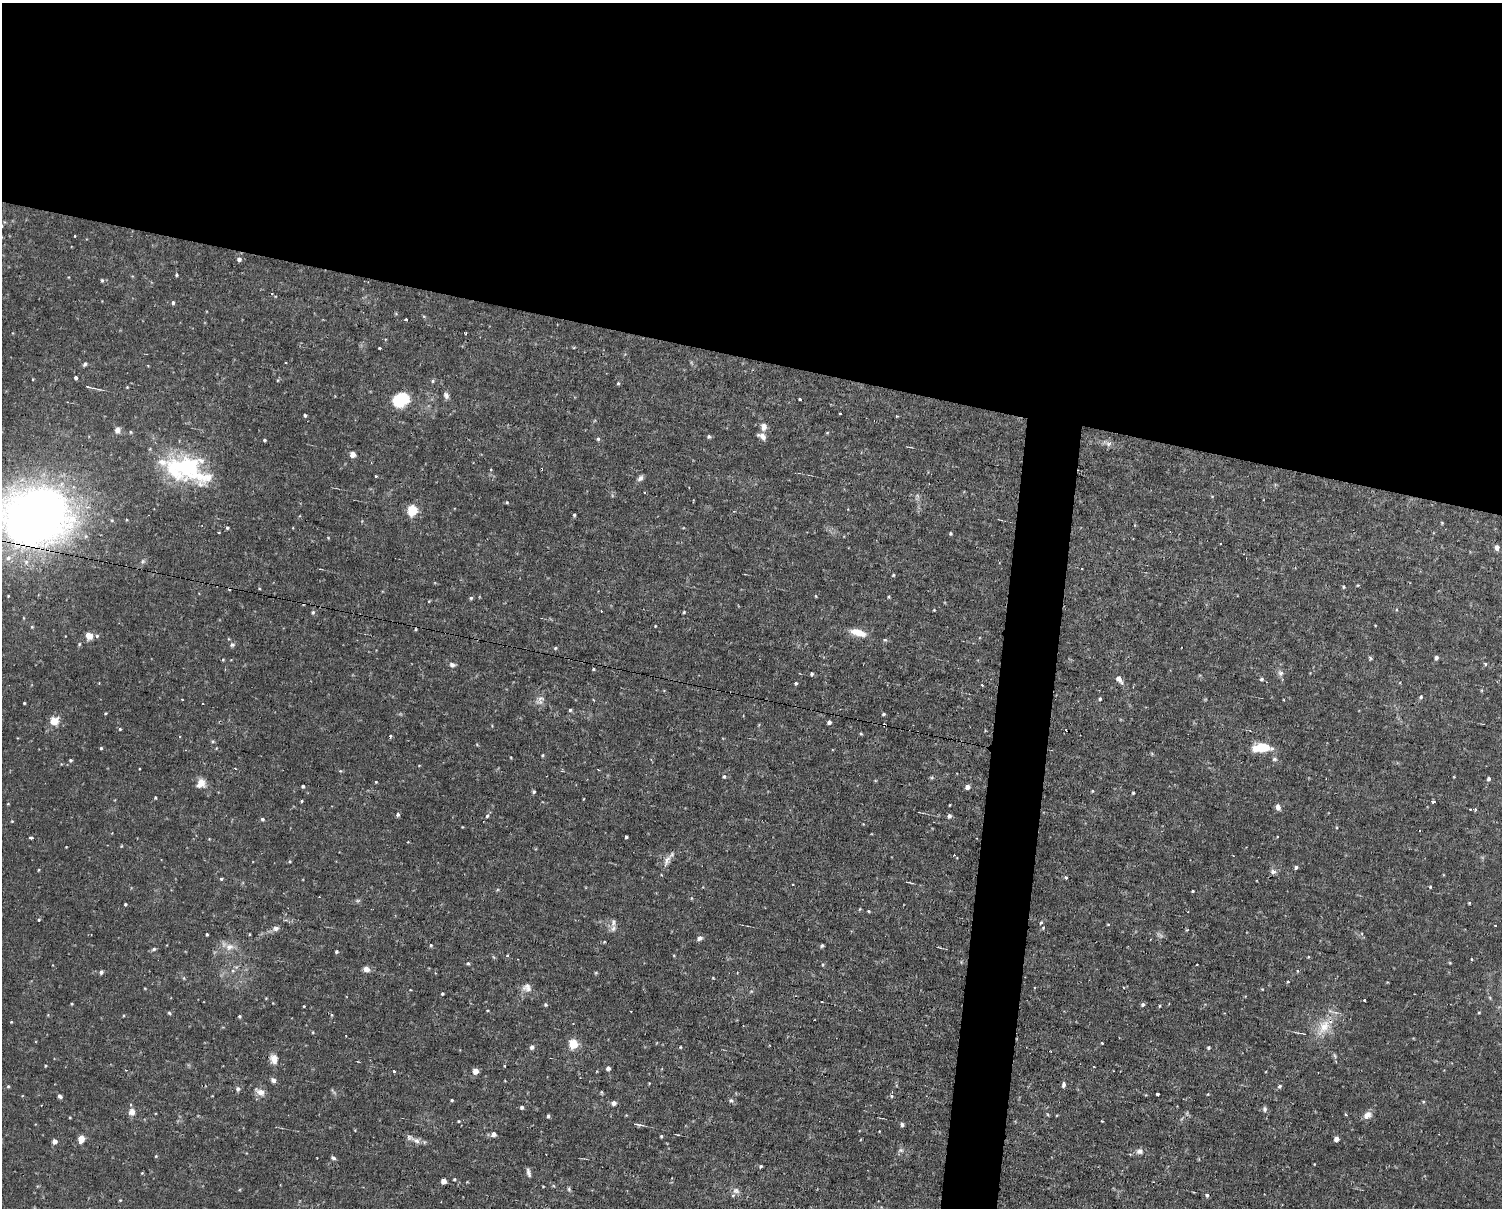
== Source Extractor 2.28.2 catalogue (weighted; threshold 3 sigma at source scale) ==
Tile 2 of 3 x 4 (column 2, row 1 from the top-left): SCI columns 1640-3139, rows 3799-5004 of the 4978 x 5004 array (HDU 1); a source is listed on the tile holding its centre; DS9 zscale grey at full resolution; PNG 1504 x 1210 px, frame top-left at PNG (2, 3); no overlay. Shown black and unused: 32% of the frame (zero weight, under 2 of 3 exposures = <1% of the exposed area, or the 3 px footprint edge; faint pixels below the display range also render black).
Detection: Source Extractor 2.28.2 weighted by HDU 2 'WHT'; one run over the whole footprint, this tile lists its part. Background 0.0153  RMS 0.0031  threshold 0.0141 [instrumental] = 3 sigma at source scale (4.5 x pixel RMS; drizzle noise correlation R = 1.50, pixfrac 1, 0.05/0.05 arcsec/px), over >= 5 px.
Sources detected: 234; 1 too faint to see at this stretch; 1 inside a brighter object's white glare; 14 cosmic-ray / hot-pixel residue — not listed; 6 inside a brighter listed object's ellipse — not listed separately; the other 212 listed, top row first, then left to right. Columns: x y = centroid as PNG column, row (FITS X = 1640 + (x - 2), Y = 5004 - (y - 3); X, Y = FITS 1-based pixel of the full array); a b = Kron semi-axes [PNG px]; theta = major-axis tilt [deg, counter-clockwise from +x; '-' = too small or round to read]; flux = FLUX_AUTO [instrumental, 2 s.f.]
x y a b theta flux
75 236 3 3 - 0.47
239 259 5 5 - 0.98
176 275 4 3 - 0.35
102 280 6 4 -68 0.41
173 302 4 4 - 0.59
406 320 3 3 - 1.5
380 348 3 2 - 0.62
285 363 3 3 - 0.41
85 364 6 4 50 0.57
76 378 3 3 - 1.9
433 381 5 4 - 0.4
618 383 4 4 - 0.38
88 387 4 3 - 0.4
127 387 3 3 - 0.23
446 395 8 6 -72 1.1
799 399 3 3 - 1.3
401 400 18 14 24 10
840 413 3 3 - 0.59
305 415 4 3 - 0.45
897 416 3 3 - 0.28
764 427 9 7 87 1.9
117 430 8 7 - 1.4
130 432 5 3 - 0.31
762 436 11 6 -33 1.4
709 437 5 5 - 0.54
598 439 5 4 - 0.49
264 440 4 3 - 0.42
1109 444 9 7 25 1.1
353 454 4 4 - 3.6
185 468 45 33 1 30
491 470 4 3 - 0.29
375 476 3 3 - 0.66
640 478 8 6 46 1
507 502 4 4 - 0.33
412 511 5 5 - 24
574 515 4 4 - 0.38
35 516 59 48 13 270
1442 523 4 3 - 0.27
227 528 4 4 - 0.43
950 533 4 4 - 0.35
1497 547 5 5 - 1.6
1082 568 2 2 - 0.28
893 575 4 4 - 0.27
1344 587 4 4 - 0.33
816 596 5 3 - 0.26
471 598 5 5 - 0.43
934 610 3 3 - 0.22
601 611 3 2 - 0.36
313 612 6 5 - 0.55
684 612 4 4 - 0.33
655 626 3 2 - 0.22
32 627 4 4 - 0.32
858 632 20 8 -16 4.1
89 636 7 6 - 3
97 636 5 5 - 0.53
79 644 5 3 - 0.35
232 645 7 6 - 0.63
555 648 4 4 - 0.4
1370 658 5 4 - 0.46
1436 658 5 4 - 0.83
223 660 5 3 - 0.28
1485 664 5 4 - 0.43
452 665 7 5 -17 0.98
593 669 3 3 - 0.31
1281 673 8 8 - 1.1
812 674 4 4 - 0.49
1119 679 11 6 -53 1.6
1261 679 5 4 - 0.51
796 683 4 4 - 0.41
1421 697 5 4 - 0.39
541 698 10 5 -4 1.1
182 699 2 2 - 0.33
1100 699 4 3 - 0.52
24 703 3 3 - 0.31
570 710 4 4 - 0.43
105 713 4 3 - 0.28
883 714 4 3 - 0.47
54 721 9 9 - 4
829 722 4 4 - 1.2
120 729 4 4 - 0.3
1066 730 3 2 - 0.29
861 734 5 4 - 0.33
180 736 3 2 - 0.28
390 736 3 3 - 0.64
1261 747 19 10 -2 7.4
101 748 4 3 - 0.37
542 755 4 4 - 0.32
1274 759 6 5 - 0.56
71 760 4 4 - 0.45
724 776 5 4 - 0.44
1489 779 4 4 - 0.7
376 782 3 3 - 0.24
201 783 10 9 - 3
303 786 3 3 - 0.55
967 787 5 4 - 1.6
1092 791 3 3 - 0.28
534 792 4 4 - 0.47
1133 793 3 3 - 0.38
155 797 4 2 - 0.31
302 801 4 3 - 0.3
1433 801 3 3 - 1.7
1278 807 8 6 -70 1.2
398 814 5 4 - 0.64
487 816 6 4 72 0.58
949 816 5 5 - 0.75
262 819 4 4 - 0.54
12 821 4 3 - 0.23
626 837 3 3 - 0.45
31 838 4 3 - 1.5
290 861 4 4 - 0.32
666 862 12 6 54 1.6
1296 867 4 3 - 0.68
1273 872 8 6 -11 0.99
1066 878 3 3 - 0.89
221 879 4 4 - 0.47
1430 887 3 3 - 0.48
1193 891 3 3 - 0.36
1469 903 4 3 - 0.27
125 904 3 3 - 0.34
860 909 5 3 - 0.26
868 911 4 3 - 0.28
39 920 4 3 - 0.33
613 923 12 6 84 1.5
1041 923 6 4 61 0.46
1495 925 3 2 - 0.28
276 928 9 7 2 1.1
1043 928 5 4 - 0.37
207 934 3 2 - 0.37
699 938 7 5 29 1
431 945 4 4 - 0.35
822 946 5 4 - 0.47
229 947 12 9 12 2.5
154 949 6 4 36 0.54
336 952 4 3 - 0.49
507 956 4 2 - 0.39
1308 957 4 3 - 0.24
1472 959 4 2 - 0.22
468 964 5 3 - 0.39
1196 965 2 2 - 0.27
366 969 7 6 - 1.6
1298 970 4 3 - 0.57
101 972 5 4 - 0.73
184 978 6 4 -90 0.35
1288 982 4 3 - 0.28
527 987 13 8 -64 1.9
442 994 3 3 - 0.38
1365 1000 3 3 - 0.54
72 1004 3 3 - 0.28
1143 1004 5 4 - 0.67
546 1005 5 4 - 0.42
304 1006 3 2 - 0.24
1160 1006 5 3 - 0.3
1479 1012 4 3 - 0.28
169 1013 5 4 - 0.38
332 1015 5 3 - 0.29
239 1016 4 4 - 0.39
11 1022 4 3 - 0.23
1324 1026 20 14 60 6.1
1102 1043 2 2 - 0.21
573 1044 5 5 - 18
532 1047 5 5 - 0.92
1208 1047 4 4 - 0.43
274 1059 11 9 -80 2.6
505 1065 3 3 - 0.92
45 1066 3 3 - 0.29
608 1068 4 4 - 1.2
394 1071 3 2 - 0.96
475 1071 5 4 - 3.2
273 1080 7 5 -41 0.98
649 1083 4 3 - 0.24
1064 1085 6 4 84 0.81
8 1086 5 4 - 0.36
1280 1086 6 4 18 0.53
238 1089 6 5 - 0.71
260 1092 12 8 -27 2.1
601 1092 5 3 - 0.3
1158 1094 3 3 - 0.59
60 1096 6 4 -23 0.69
892 1096 5 3 - 0.39
452 1100 3 3 - 0.33
731 1100 6 5 - 0.58
1423 1101 5 3 - 0.3
614 1103 5 5 - 1.3
522 1107 4 4 - 0.73
1264 1109 8 5 -89 0.68
132 1112 8 7 - 1.8
1346 1115 4 3 - 0.51
1367 1115 10 8 37 2
548 1116 4 3 - 0.53
459 1121 3 3 - 0.28
1102 1121 3 2 - 0.37
639 1125 12 4 -9 0.82
902 1125 5 4 - 0.81
493 1134 5 5 - 1.5
661 1136 3 3 - 0.37
81 1138 5 4 - 5.6
1336 1139 4 4 - 1.9
55 1141 4 4 - 1.9
417 1141 8 7 - 1.4
901 1150 7 5 -20 0.7
1139 1151 10 8 -7 1.2
156 1156 5 3 - 0.26
333 1158 6 4 -21 0.7
761 1166 4 4 - 0.42
528 1172 11 4 -76 0.92
142 1173 4 4 - 0.26
454 1179 3 3 - 0.32
443 1181 4 4 - 3
569 1189 6 4 -62 0.44
736 1191 10 8 -11 1.3
1207 1195 5 4 - 0.55
120 1200 4 3 - 0.26
Overlapping masked pixels (flux is a lower limit): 1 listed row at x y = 35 516
Isophote crosses this tile's border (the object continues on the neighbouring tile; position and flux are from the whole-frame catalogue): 1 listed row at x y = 35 516